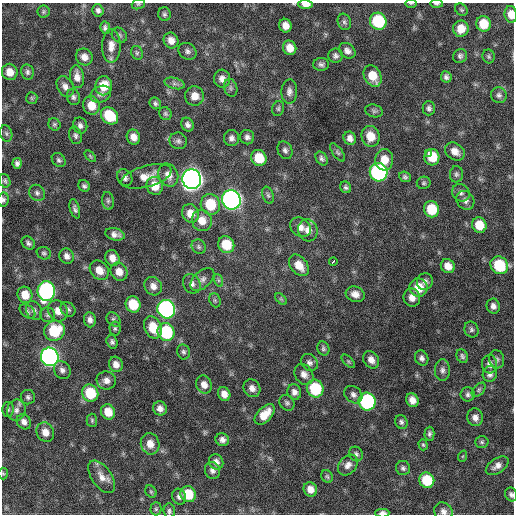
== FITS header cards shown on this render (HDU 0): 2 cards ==
NAXIS1  =                  512 / Axis length
NAXIS2  =                  512 / Axis length

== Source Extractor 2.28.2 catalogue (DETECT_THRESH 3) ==
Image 512 x 512 px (HDU 0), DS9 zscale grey, 1 PNG px = 1 image px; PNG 516 x 516 px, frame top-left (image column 1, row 512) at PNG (2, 3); each listed source drawn as its Kron ellipse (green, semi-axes under 4 px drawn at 4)
Background 705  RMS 21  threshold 64.4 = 3 sigma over >= 5 px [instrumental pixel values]
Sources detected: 204; all 204 listed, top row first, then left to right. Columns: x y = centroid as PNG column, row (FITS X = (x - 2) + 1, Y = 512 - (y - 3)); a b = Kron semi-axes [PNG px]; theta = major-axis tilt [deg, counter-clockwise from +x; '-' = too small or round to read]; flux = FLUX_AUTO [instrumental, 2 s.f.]
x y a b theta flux
411 3 5 3 - 1.5e+03
138 4 7 5 19 2.2e+03
306 4 7 4 -1 1.1e+04
436 4 6 3 0 2.4e+03
98 10 6 5 - 4.7e+03
461 10 7 5 -42 2.5e+03
43 12 6 6 - 2.6e+03
164 14 7 6 - 3.2e+03
511 14 8 6 -83 1.4e+04
378 21 8 8 - 9.5e+04
344 22 8 6 -73 4.0e+03
483 24 8 7 - 3.0e+04
285 26 7 6 - 1.1e+04
105 28 6 5 - 4.1e+03
461 29 8 7 - 1.9e+04
119 35 8 7 - 3.5e+03
171 40 8 7 - 1.1e+04
111 46 17 9 89 1.4e+04
290 48 7 6 - 1.5e+04
187 51 9 8 - 5.3e+03
347 51 9 7 -38 6.9e+03
137 53 7 5 -66 2.7e+03
335 56 7 7 - 4.3e+03
460 56 7 7 - 3.9e+03
489 56 7 6 - 2.6e+03
84 57 9 8 - 9.7e+03
321 64 8 6 1 4.2e+03
10 72 8 7 - 1.5e+04
27 72 8 6 -79 4.0e+03
373 76 11 8 -60 2.5e+04
77 77 11 7 -83 1.0e+04
446 77 6 5 - 4.1e+03
222 79 9 8 - 8.8e+03
175 83 10 5 -14 4.8e+03
104 86 9 8 - 2.8e+04
65 87 11 8 -64 8.1e+03
231 88 9 6 -74 3.8e+03
289 91 12 8 87 7.2e+03
101 94 10 8 24 6.6e+03
499 95 8 7 - 4.5e+03
195 96 10 9 - 1.5e+04
73 97 8 6 -76 4.2e+03
32 98 6 5 - 2.5e+03
155 103 6 5 - 3.4e+03
91 105 9 8 - 2.1e+04
278 108 7 6 - 2.9e+03
429 108 7 6 - 4.2e+03
374 111 9 6 -15 3.6e+03
165 114 7 6 - 3.0e+03
109 116 9 7 -43 5.2e+04
54 124 6 5 - 2.6e+03
80 125 8 7 - 5.4e+03
187 125 7 6 - 5.2e+03
6 133 8 6 -73 3.3e+03
75 135 9 6 -74 4.2e+03
370 136 10 9 - 2.2e+04
133 137 7 6 - 1.1e+04
247 137 7 7 - 5.1e+03
231 138 8 7 - 6.1e+03
350 138 7 6 - 7.4e+03
178 141 9 8 - 5.3e+03
285 150 9 7 -63 4.9e+03
455 151 11 8 -36 1.2e+04
337 152 10 5 -53 3.4e+03
428 154 4 3 - 8.5e+03
90 156 7 3 -46 1.9e+03
432 157 8 7 - 3.2e+04
259 158 8 7 - 3.2e+04
322 158 7 5 -58 3.8e+03
59 160 8 6 -46 3.5e+03
384 160 10 9 - 1.9e+04
17 163 5 4 - 4.3e+03
379 172 9 8 - 3.2e+05
456 174 8 6 86 3.7e+03
168 175 12 9 -65 1.4e+04
147 176 26 10 16 2.1e+04
405 177 6 5 - 3.1e+03
125 178 9 7 -57 5.3e+03
192 179 10 9 - 1.2e+06
5 181 7 5 -72 2.9e+03
424 183 7 6 - 2.7e+03
84 186 6 5 - 3.4e+03
155 186 9 8 - 2.2e+04
346 187 6 5 - 3.1e+03
37 193 8 7 - 4.7e+03
461 193 9 8 - 5.4e+03
268 195 9 5 -70 3.3e+03
3 199 7 5 78 3.4e+03
231 200 10 9 - 6.7e+05
465 200 10 8 -53 7.0e+03
108 201 9 6 -81 3.8e+03
210 204 10 9 - 4.9e+04
75 209 10 5 -74 4.4e+03
431 209 8 7 - 4.3e+04
190 213 9 8 - 1.7e+04
202 221 11 10 - 1.7e+04
479 225 8 7 - 2.7e+04
300 227 11 9 -35 1.1e+04
308 230 11 9 -75 1.2e+04
115 234 10 6 -13 7.4e+03
28 243 7 5 -42 4.1e+03
226 245 8 8 - 3.9e+04
199 247 7 6 - 3.6e+03
44 253 7 6 - 3.0e+03
67 256 8 7 - 6.6e+03
112 258 8 7 - 1.1e+04
333 261 4 3 - 1.0e+04
299 265 12 8 -50 1.9e+04
499 265 9 8 - 6.2e+04
448 266 7 6 - 1.3e+04
99 270 11 8 -48 1.6e+04
119 272 9 8 - 1.4e+04
202 279 14 8 42 7.5e+03
218 280 6 4 -71 2.3e+03
425 282 9 8 - 5.6e+03
192 284 10 8 -58 7.3e+03
153 286 9 8 - 9.7e+03
419 288 9 9 - 3.0e+04
46 291 10 8 -90 3.2e+05
355 294 9 7 -17 1.0e+04
25 295 8 7 - 2.0e+04
412 298 9 8 - 9.6e+03
281 299 7 4 -44 2.0e+03
215 300 7 5 -69 2.7e+03
133 304 8 7 - 4.1e+04
493 306 7 6 - 6.1e+03
68 309 8 6 -42 4.0e+03
166 309 9 8 - 4.3e+05
27 311 9 6 -38 3.8e+03
34 311 10 7 -64 5.5e+03
58 311 11 9 -56 1.4e+04
48 315 7 7 - 3.8e+03
113 319 8 6 -46 3.7e+03
90 320 7 5 -84 6.7e+03
153 327 12 8 -66 2.8e+04
115 328 7 5 -84 2.9e+03
471 329 8 7 - 3.7e+03
54 331 10 10 - 5.9e+04
166 332 9 8 - 9.8e+04
112 342 7 5 -70 4.0e+03
323 348 7 6 - 3.3e+03
183 352 7 6 - 3.6e+03
462 356 7 5 -65 3.4e+03
50 357 9 8 - 5.8e+05
422 358 8 6 -63 4.9e+03
497 359 9 7 -76 4.4e+03
371 360 9 7 -55 9.7e+03
348 361 8 4 -45 2.4e+03
309 363 9 7 -45 5.8e+03
116 364 8 7 - 9.1e+03
490 364 9 7 -84 7.5e+03
62 370 9 8 - 6.3e+03
442 370 11 7 -90 6.1e+03
304 374 11 8 -55 9.1e+03
490 374 8 7 - 5.2e+03
106 380 10 9 - 8.6e+03
204 385 9 7 -61 9.7e+03
252 388 9 8 - 8.5e+03
315 388 9 8 - 7.2e+04
479 390 8 5 46 2.7e+03
294 392 8 7 - 6.7e+03
90 393 9 8 - 5.6e+04
224 394 7 6 - 9.8e+03
468 394 7 7 - 4.1e+03
353 395 10 7 -40 6.4e+03
28 397 7 7 - 4.1e+03
412 400 7 6 - 1.1e+04
367 402 9 8 - 2.0e+05
287 403 8 7 - 3.9e+03
160 408 7 6 - 7.8e+03
8 409 7 5 -89 2.9e+03
16 410 11 9 76 7.4e+03
108 412 8 6 -58 2.0e+04
265 414 12 7 47 2.0e+04
475 417 9 8 - 8.4e+03
92 420 6 5 - 2.5e+03
24 422 8 6 -55 7.2e+03
401 422 7 6 - 3.7e+03
45 432 10 8 -64 1.3e+04
429 434 7 5 88 3.7e+03
222 440 7 6 - 6.3e+03
482 442 7 5 -2 2.8e+03
150 444 11 9 -72 1.5e+04
423 445 5 4 - 2.1e+03
356 454 7 7 - 4.0e+03
463 456 6 3 71 1.5e+03
216 462 8 7 - 7.1e+03
348 465 11 8 50 8.6e+03
497 466 13 7 34 8.5e+03
403 468 7 7 - 3.9e+03
212 470 9 7 -68 6.0e+03
3 473 6 5 - 1.8e+03
327 476 7 5 -54 2.6e+03
102 477 19 9 -54 1.4e+04
427 480 8 7 - 5.4e+04
310 489 7 6 - 1.2e+04
151 492 6 5 - 2.2e+03
188 494 8 7 - 3.6e+04
511 494 7 6 - 4.2e+03
179 497 8 7 - 5.1e+03
156 509 6 5 - 2.7e+03
169 511 7 5 -86 3.5e+03
443 511 10 8 -43 7.2e+03
382 513 7 4 0 6.4e+03
At the frame edge (FLAGS 8, measured only in part): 10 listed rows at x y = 411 3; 138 4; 306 4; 436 4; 511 14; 3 199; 3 473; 511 494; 443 511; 382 513